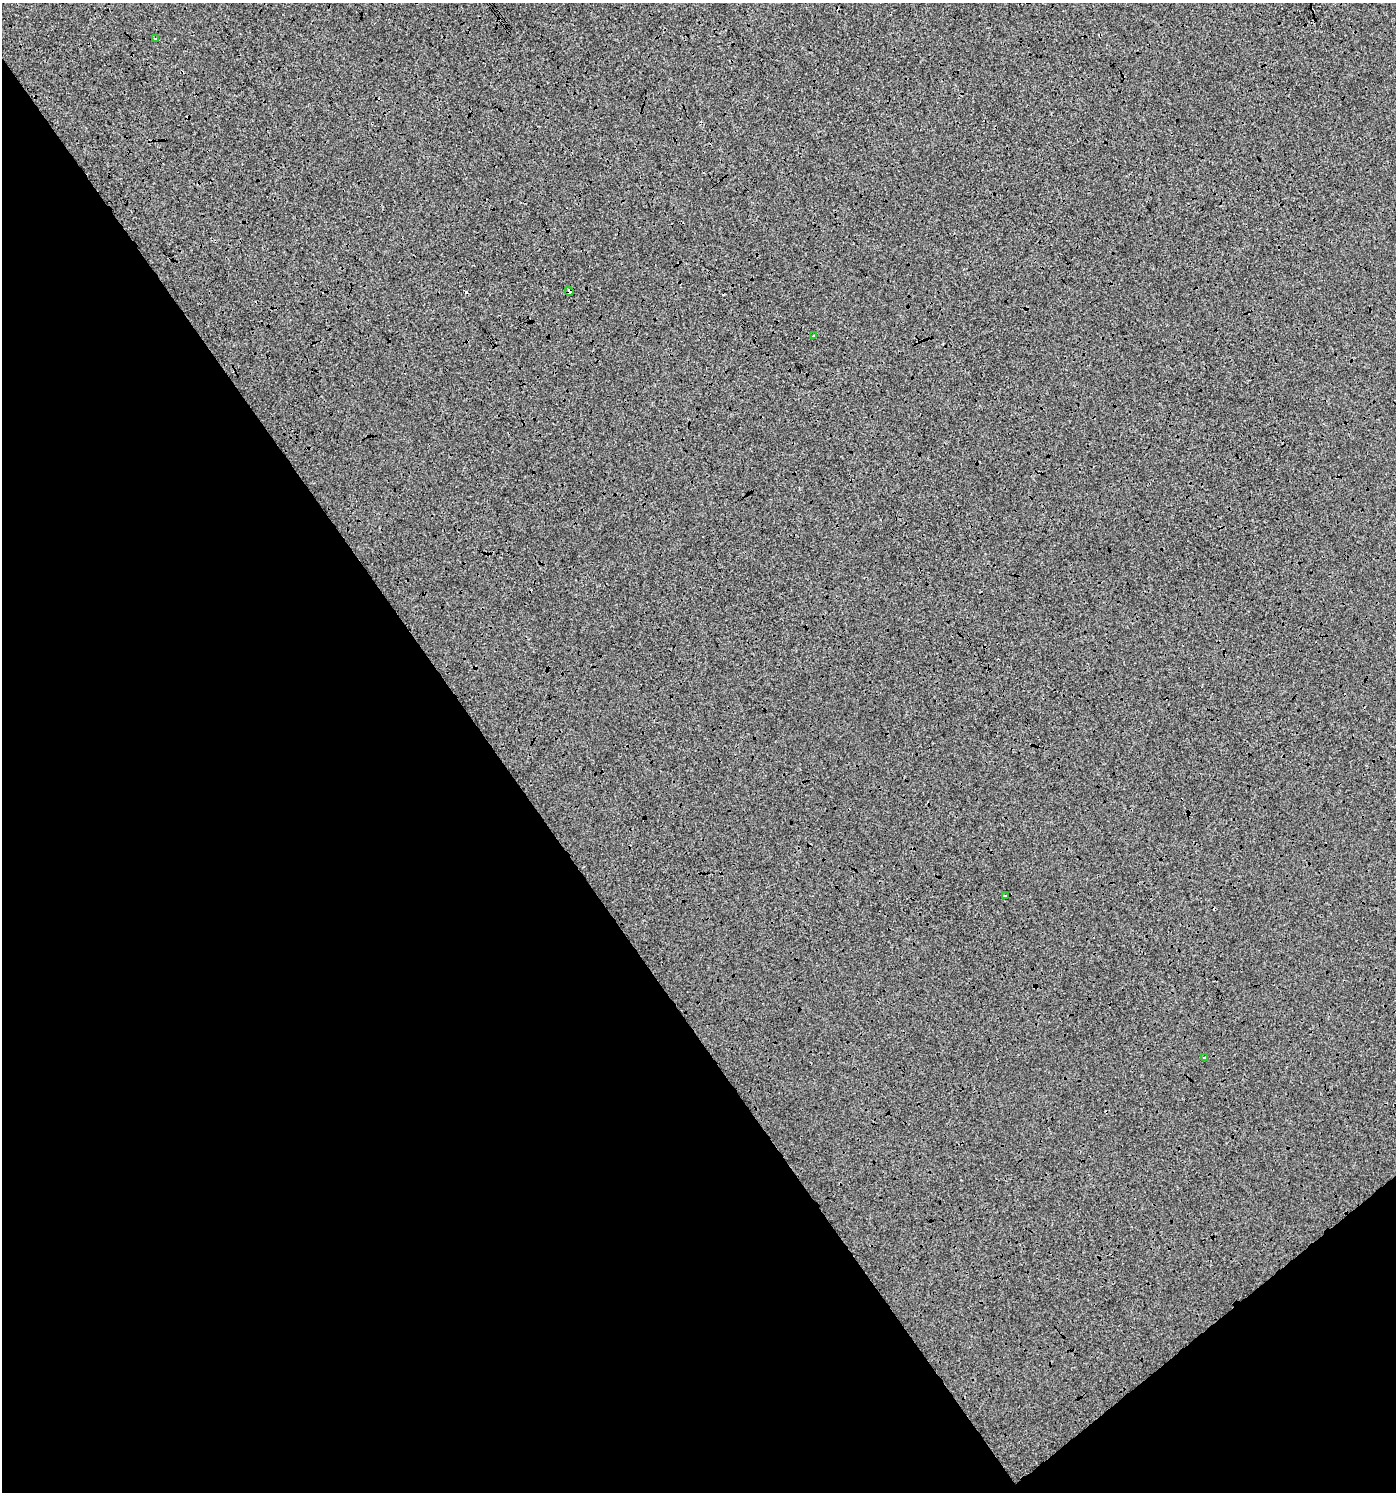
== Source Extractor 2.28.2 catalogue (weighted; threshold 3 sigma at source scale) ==
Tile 14 of 4 x 4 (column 2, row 4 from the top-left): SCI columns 1528-2921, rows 6-1495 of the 5905 x 5967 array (HDU 1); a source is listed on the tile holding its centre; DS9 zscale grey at full resolution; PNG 1398 x 1494 px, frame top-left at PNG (2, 3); each listed source drawn as its Kron ellipse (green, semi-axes under 4 px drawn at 4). Shown black and unused: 39% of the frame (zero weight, under 3 of 4 exposures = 1% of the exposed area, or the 3 px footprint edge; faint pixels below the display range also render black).
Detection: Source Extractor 2.28.2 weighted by HDU 2 'WHT'; one run over the whole footprint, this tile lists its part. Background 1.57e-04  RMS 0.0065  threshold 0.0293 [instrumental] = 3 sigma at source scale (4.5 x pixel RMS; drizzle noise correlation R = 1.50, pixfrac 1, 0.0396/0.0396 arcsec/px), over >= 5 px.
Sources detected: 7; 2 cosmic-ray / hot-pixel residue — neither listed nor drawn; the other 5 listed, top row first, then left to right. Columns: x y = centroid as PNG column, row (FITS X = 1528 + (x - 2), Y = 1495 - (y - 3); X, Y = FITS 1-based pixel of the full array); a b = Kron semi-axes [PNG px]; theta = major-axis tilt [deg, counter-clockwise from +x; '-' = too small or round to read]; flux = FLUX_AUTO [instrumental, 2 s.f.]
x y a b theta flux
156 39 3 3 - 3
569 291 4 4 - 6.2
814 336 3 3 - 2.2
1005 896 3 2 - 0.76
1204 1058 3 3 - 3.7
Overlapping masked pixels (flux is a lower limit): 1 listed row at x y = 569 291